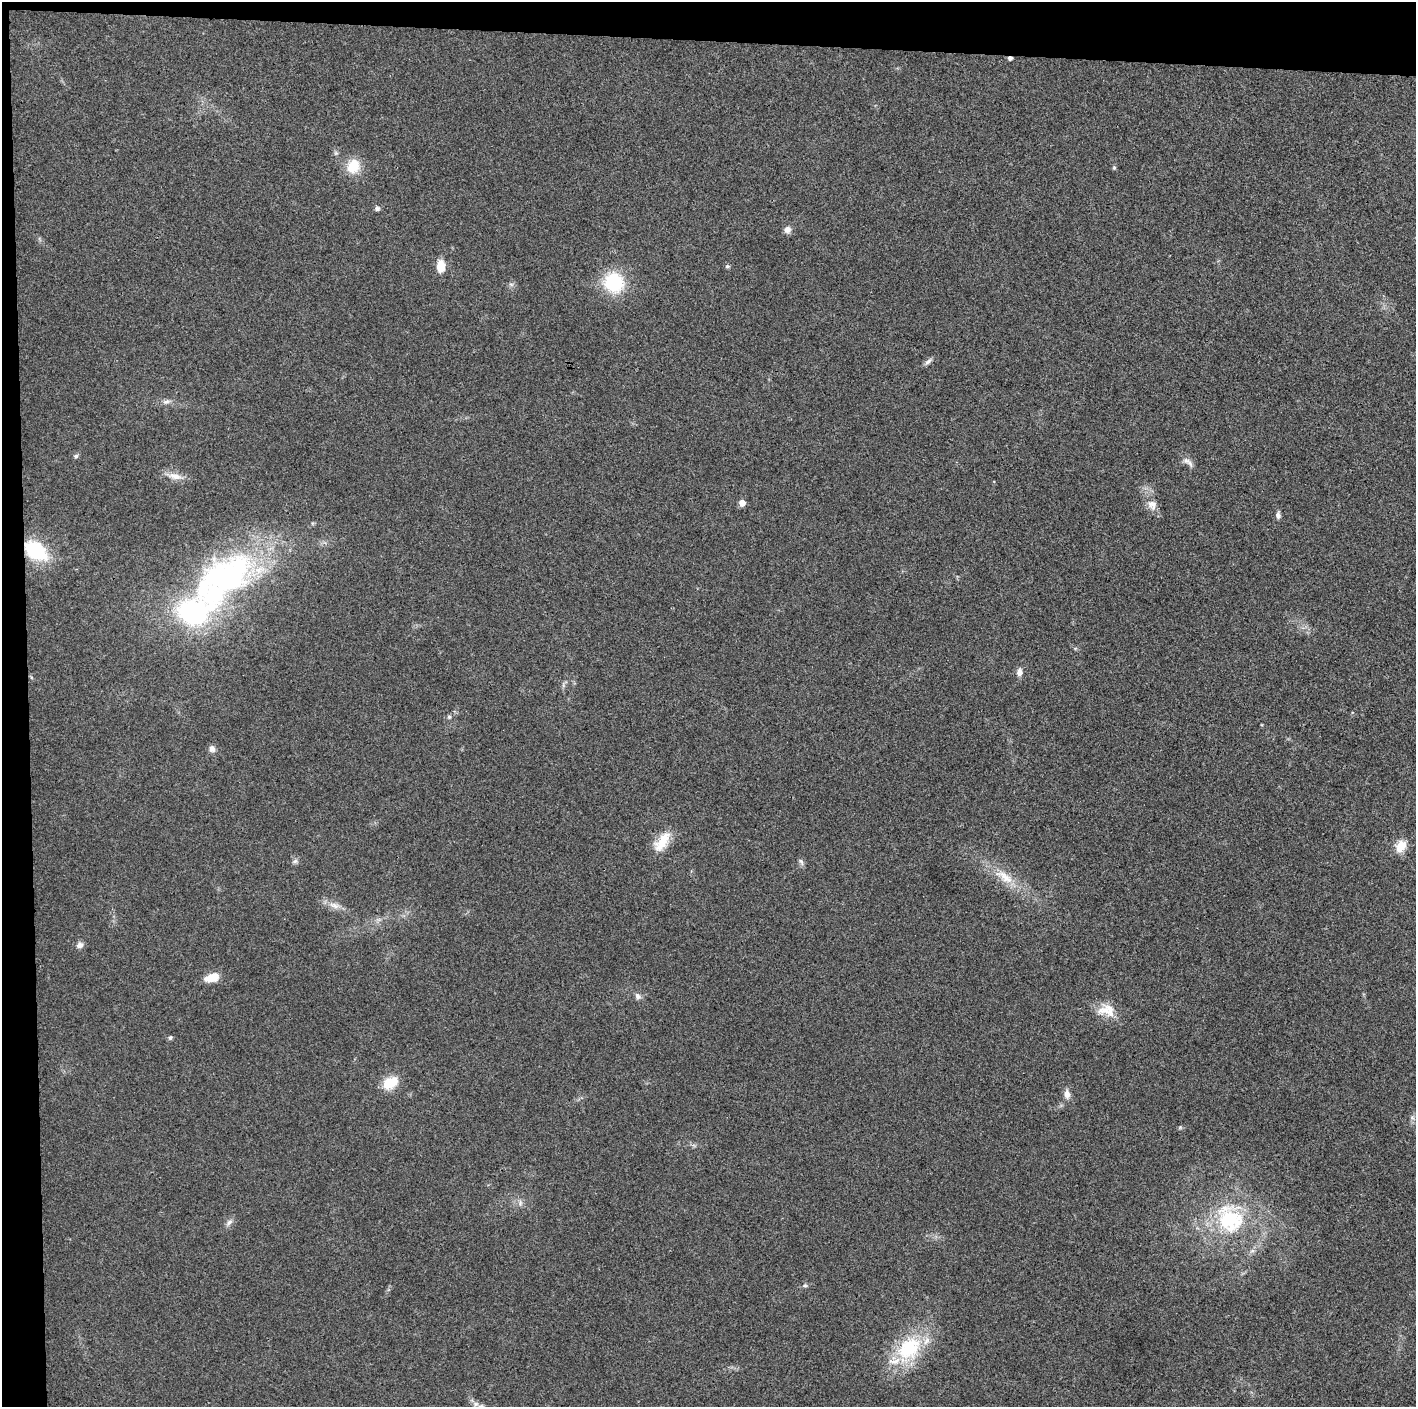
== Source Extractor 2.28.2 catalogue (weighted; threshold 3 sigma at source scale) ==
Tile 1 of 3 x 3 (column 1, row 1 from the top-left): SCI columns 1-1414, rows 2817-4221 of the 4242 x 4224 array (HDU 1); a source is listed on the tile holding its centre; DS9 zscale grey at full resolution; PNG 1418 x 1409 px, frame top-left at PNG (2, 2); no overlay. Shown black and unused: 5% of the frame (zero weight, under 3 of 4 exposures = <1% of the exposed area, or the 3 px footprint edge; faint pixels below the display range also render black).
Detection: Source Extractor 2.28.2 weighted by HDU 2 'WHT'; one run over the whole footprint, this tile lists its part. Background 0.0201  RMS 0.0055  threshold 0.0247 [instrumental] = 3 sigma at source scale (4.5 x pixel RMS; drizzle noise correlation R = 1.50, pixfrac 1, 0.05/0.05 arcsec/px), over >= 5 px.
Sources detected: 51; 6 inside a brighter listed object's ellipse — not listed separately; the other 45 listed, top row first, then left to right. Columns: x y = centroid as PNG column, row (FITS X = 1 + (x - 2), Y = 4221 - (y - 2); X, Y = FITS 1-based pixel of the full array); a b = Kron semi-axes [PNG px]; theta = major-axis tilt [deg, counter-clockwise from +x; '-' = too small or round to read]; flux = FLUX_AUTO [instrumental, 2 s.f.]
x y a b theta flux
1010 58 4 4 - 1.9
353 166 16 14 54 14
1114 168 5 5 - 0.82
377 208 7 6 - 1.4
787 230 10 9 - 2.6
441 266 12 8 85 9.3
727 266 5 5 - 1
614 282 19 18 - 36
511 284 7 4 -1 1.2
928 361 14 5 40 1.9
166 402 12 6 12 2.3
76 456 7 5 5 1
1186 461 9 8 - 2.5
175 476 23 8 -12 5.8
742 503 6 5 - 4.4
1152 505 15 12 -68 5.1
1278 515 8 6 -83 1.9
36 551 25 15 -36 36
228 576 77 50 21 160
1075 648 6 4 -17 0.75
1019 672 10 6 88 3.2
31 677 6 4 -71 0.7
449 717 6 5 - 0.95
212 749 9 8 - 2.5
662 842 30 13 54 12
1401 846 14 11 61 8.7
295 861 8 6 17 1.5
801 862 11 6 -59 1.5
1004 877 33 13 -36 14
334 905 18 8 -14 4.7
80 945 9 8 - 2.4
212 978 18 10 16 7.7
638 996 9 7 -70 2.1
1106 1010 24 15 1 10
170 1038 6 5 - 0.97
390 1083 20 14 28 11
1067 1094 11 7 -83 3.4
1412 1118 7 4 -1 0.96
1180 1127 6 4 45 0.72
520 1203 8 6 -72 1.8
1230 1220 40 38 53 53
229 1223 12 6 50 2.3
805 1285 8 5 6 1.1
909 1349 42 28 50 39
476 1404 7 6 - 1.6
Overlapping masked pixels (flux is a lower limit): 2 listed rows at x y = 1010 58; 36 551